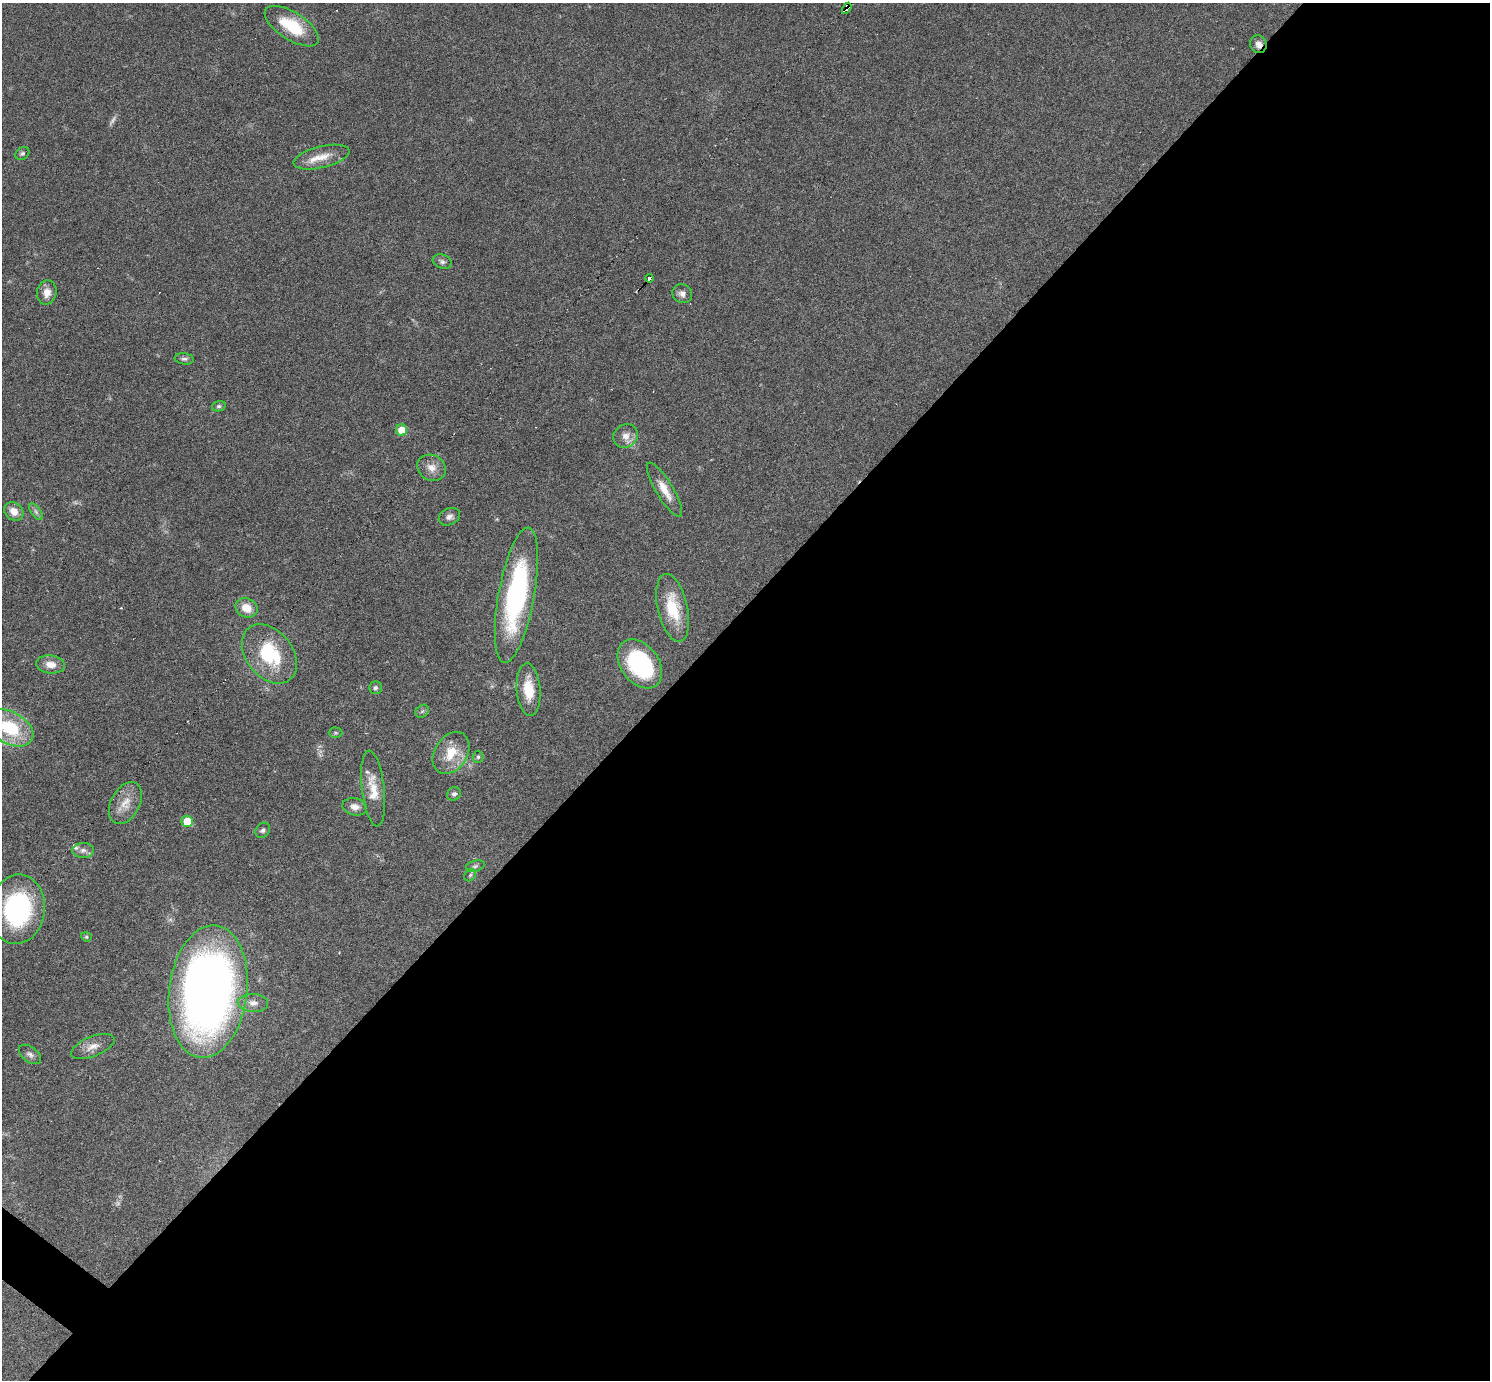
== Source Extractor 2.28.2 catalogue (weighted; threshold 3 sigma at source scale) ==
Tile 12 of 4 x 4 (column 4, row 3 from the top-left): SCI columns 4466-5953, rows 1672-3049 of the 5953 x 5957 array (HDU 1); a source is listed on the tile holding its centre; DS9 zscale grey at full resolution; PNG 1492 x 1382 px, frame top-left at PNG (2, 3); each listed source drawn as its Kron ellipse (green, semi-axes under 4 px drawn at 4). Shown black and unused: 56% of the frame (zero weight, under 3 of 6 exposures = <1% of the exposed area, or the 3 px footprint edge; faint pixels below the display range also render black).
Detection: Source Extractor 2.28.2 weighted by HDU 2 'WHT'; one run over the whole footprint, this tile lists its part. Background 0.0199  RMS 0.0021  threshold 0.00846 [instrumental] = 3 sigma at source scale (4.09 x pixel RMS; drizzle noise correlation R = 1.36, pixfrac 0.8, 0.05/0.05 arcsec/px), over >= 5 px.
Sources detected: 54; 3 too faint to see at this stretch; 4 cosmic-ray / hot-pixel residue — neither listed nor drawn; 1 inside a brighter listed object's ellipse — not listed separately; the other 46 listed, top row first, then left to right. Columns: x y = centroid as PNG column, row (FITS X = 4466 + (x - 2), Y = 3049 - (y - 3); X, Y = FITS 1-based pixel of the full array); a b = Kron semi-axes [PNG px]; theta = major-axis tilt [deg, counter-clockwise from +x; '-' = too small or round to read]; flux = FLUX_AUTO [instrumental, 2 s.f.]
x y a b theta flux
847 8 6 4 58 2.2
292 26 31 13 -32 7.7
1258 44 9 8 - 1.1
22 153 7 5 32 0.45
322 157 29 10 13 3.3
442 262 10 7 -19 0.62
649 278 4 3 - 1.6
47 292 12 9 79 1.6
682 294 10 9 - 0.96
184 359 9 5 -6 0.56
219 406 7 5 13 0.39
401 430 6 5 - 3.2
626 436 13 11 34 1.6
432 468 15 12 -29 2
664 490 31 8 -59 3
14 511 10 8 -40 1.9
36 512 9 4 -55 0.55
449 517 11 8 27 0.88
516 595 69 18 80 32
246 608 11 9 -23 2.9
673 608 34 15 -77 7.1
269 654 33 23 -51 13
51 664 14 9 -7 2
640 664 27 19 -52 20
375 688 6 6 - 0.48
529 690 26 12 -85 5
422 711 7 6 - 0.44
10 728 25 16 -29 12
335 733 7 5 0 0.31
451 753 23 16 57 4.8
478 757 6 5 - 0.36
373 789 38 11 -83 4
454 794 7 6 - 0.55
125 803 22 14 61 3.1
355 807 12 8 -11 1.3
187 821 5 5 - 4.4
263 830 8 6 49 0.54
83 850 11 7 1 0.91
475 866 9 5 16 0.51
470 875 7 5 47 0.36
17 909 35 27 83 26
86 937 5 4 - 0.26
208 991 66 39 83 160
253 1003 15 9 -3 1.5
93 1046 23 10 22 2
30 1054 13 7 -37 0.79
Overlapping masked pixels (flux is a lower limit): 2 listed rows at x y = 847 8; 1258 44
Isophote crosses this tile's border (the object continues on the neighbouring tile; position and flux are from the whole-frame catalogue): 1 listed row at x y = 10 728